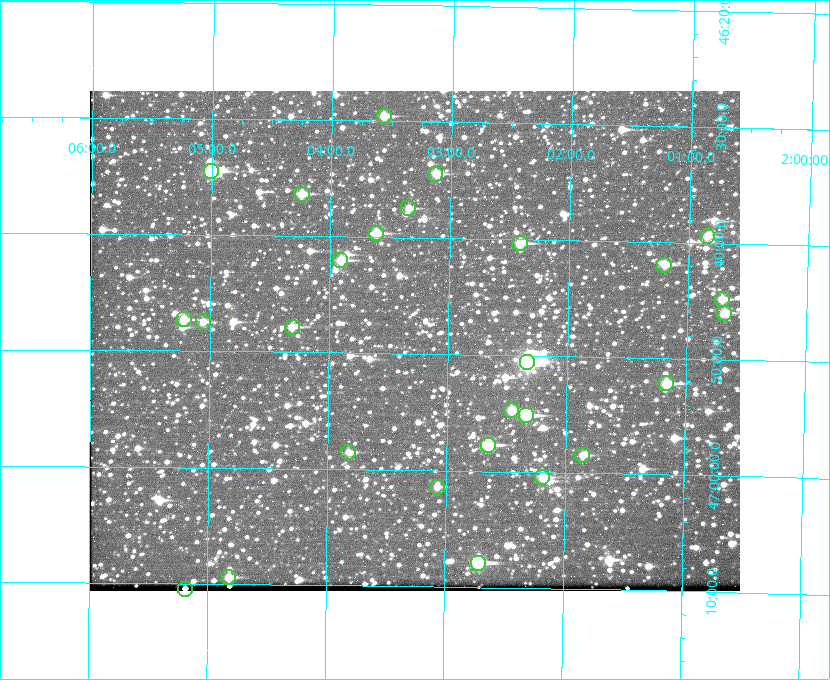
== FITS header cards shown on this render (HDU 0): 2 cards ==
NAXIS1  =                  650 / Width of table row in bytes
NAXIS2  =                  500 / Number of rows in table

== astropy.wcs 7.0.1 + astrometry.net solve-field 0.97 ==
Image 650 x 500 px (HDU 0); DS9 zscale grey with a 90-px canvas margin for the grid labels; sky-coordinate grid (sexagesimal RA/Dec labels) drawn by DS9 from the SOLVED WCS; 27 Tycho-2 reference stars matched to detected sources circled (green)
Header WCS: none
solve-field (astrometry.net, Tycho-2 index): SOLVED blind (the file carries no WCS)
Solved WCS: RA---TAN-SIP/DEC--TAN-SIP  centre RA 02:03:17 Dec +46:49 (30.82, +46.81 deg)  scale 5.16 arcsec/px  FOV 55.9' x 43.0'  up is +179 deg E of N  parity flipped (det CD > 0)
(file carries no celestial WCS; the grid is the blind solution)
Tycho-2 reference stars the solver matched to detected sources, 27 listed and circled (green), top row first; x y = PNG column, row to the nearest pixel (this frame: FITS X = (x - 91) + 1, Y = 500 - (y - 91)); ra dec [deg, ICRS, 3 dp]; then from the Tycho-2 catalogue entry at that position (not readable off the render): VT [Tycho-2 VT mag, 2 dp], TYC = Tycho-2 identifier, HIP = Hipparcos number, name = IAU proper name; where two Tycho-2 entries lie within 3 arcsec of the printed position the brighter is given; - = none
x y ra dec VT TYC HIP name
385 116 30.892 +46.493 10.70 3280-490-1 - -
212 171 31.250 +46.575 8.43 3281-919-1 - -
436 174 30.782 +46.574 10.16 3280-645-1 - -
303 194 31.061 +46.606 9.99 3281-582-1 - -
409 208 30.837 +46.625 10.69 3280-1254-1 - -
377 233 30.904 +46.661 9.60 3280-781-1 - -
708 236 30.213 +46.657 10.42 3280-803-1 - -
521 243 30.604 +46.672 9.47 3280-908-1 - -
341 260 30.978 +46.700 9.85 3281-909-1 - -
665 265 30.300 +46.699 10.25 3280-1695-1 - -
723 299 30.179 +46.746 10.21 3280-486-1 - -
725 313 30.172 +46.766 10.54 3280-993-1 - -
185 319 31.305 +46.788 10.64 3281-663-1 - -
204 322 31.264 +46.791 10.76 3281-86-1 - -
293 327 31.078 +46.798 10.61 3281-114-1 - -
528 362 30.583 +46.843 7.07 3280-746-1 9508 -
667 383 30.291 +46.869 9.33 3280-1647-1 - -
512 410 30.615 +46.912 10.08 3284-203-1 - -
527 415 30.584 +46.919 9.47 3284-629-1 - -
489 445 30.663 +46.962 9.31 3284-347-1 - -
349 452 30.956 +46.975 11.27 3285-185-1 - -
583 455 30.464 +46.975 10.61 3284-511-1 - -
543 477 30.548 +47.007 10.42 3284-727-1 - -
438 487 30.769 +47.024 11.20 3284-681-1 - -
479 563 30.679 +47.131 10.02 3284-307-1 - -
229 577 31.205 +47.157 10.28 3285-879-1 - -
186 589 31.297 +47.175 10.30 3285-914-1 - -